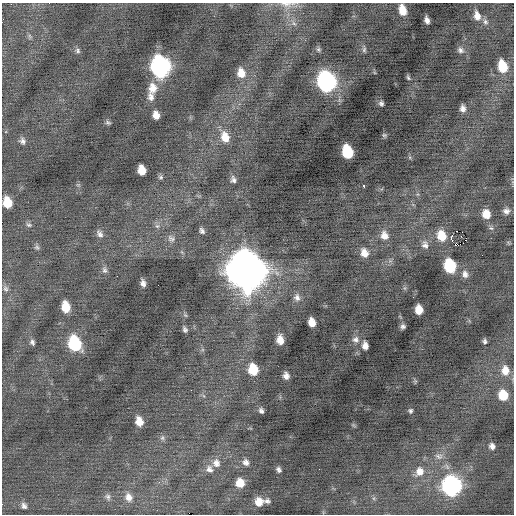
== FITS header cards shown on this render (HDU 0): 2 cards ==
NAXIS1  =                  512 / Axis length
NAXIS2  =                  512 / Axis length

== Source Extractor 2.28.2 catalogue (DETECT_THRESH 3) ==
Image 512 x 512 px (HDU 0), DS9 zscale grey, 1 PNG px = 1 image px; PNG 516 x 516 px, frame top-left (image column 1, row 512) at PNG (2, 3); no overlay
Background -0.0505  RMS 0.73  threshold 2.2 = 3 sigma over >= 5 px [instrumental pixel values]
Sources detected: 90; all 90 listed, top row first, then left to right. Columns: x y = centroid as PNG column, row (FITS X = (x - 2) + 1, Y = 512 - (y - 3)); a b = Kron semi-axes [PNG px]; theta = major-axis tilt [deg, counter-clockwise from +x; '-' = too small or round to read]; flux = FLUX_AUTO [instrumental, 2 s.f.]
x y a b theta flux
287 4 25 9 0 540
402 10 10 6 -75 660
477 16 12 8 -76 370
427 20 6 4 -71 210
485 22 8 7 - 150
294 23 8 6 -24 190
29 36 7 4 -88 90
318 49 6 6 - 100
364 50 8 6 74 100
460 50 8 7 - 160
78 51 8 6 -52 130
160 66 12 10 -77 16000
502 66 11 7 -75 1100
241 73 12 9 -77 600
408 78 7 4 -63 81
326 82 12 10 -74 14000
153 88 13 10 86 630
151 97 11 8 -76 290
381 103 5 5 - 120
463 108 7 5 -89 220
156 115 7 6 - 400
108 123 7 5 -25 96
384 135 6 6 - 80
225 137 14 10 -71 690
22 141 8 7 - 190
347 152 10 7 -72 2300
142 170 8 6 -76 670
160 177 7 5 -15 100
233 180 9 6 -83 180
364 186 4 3 - 580
7 202 9 7 -75 990
506 211 8 7 - 220
486 214 9 8 - 680
29 225 9 5 -21 120
157 226 7 6 - 130
491 228 7 5 -41 100
202 231 7 5 -58 140
456 231 2 2 - 82
100 234 11 7 -54 210
384 235 12 10 -68 460
441 236 11 9 -68 920
451 238 4 3 - 1800
171 239 12 9 -37 230
465 240 2 2 - 130
425 245 11 9 -78 270
455 245 3 2 - 71
458 245 2 2 - 870
37 247 8 6 -37 110
364 253 11 8 -69 490
450 266 10 8 -76 2700
104 270 9 7 -74 160
246 271 17 14 -70 130000
465 274 10 8 -71 250
143 283 7 5 -80 210
5 289 9 7 -68 160
297 297 10 9 - 250
66 307 10 7 -79 860
419 310 8 6 -85 580
185 315 6 4 -43 70
312 322 8 6 -76 550
403 326 5 5 - 130
185 329 6 4 -64 120
280 340 9 6 -79 500
356 340 10 10 - 260
485 341 5 4 - 98
32 342 7 5 -66 140
75 343 12 9 -70 3400
365 345 7 5 -80 330
253 369 10 8 -78 1200
505 370 11 9 -86 540
286 376 7 6 - 250
503 395 8 7 - 1200
261 411 6 5 - 140
410 411 5 5 - 89
139 421 8 6 -72 540
162 438 8 6 -89 130
492 446 6 6 - 200
439 456 12 8 -10 260
246 462 8 6 -57 220
216 463 11 10 - 340
209 469 11 9 -53 280
279 470 6 5 - 140
419 472 13 11 61 520
240 483 8 8 - 680
451 486 11 10 - 15000
108 497 10 7 -52 180
128 497 12 9 -65 400
267 501 6 5 - 130
259 502 8 8 - 520
24 506 8 6 -63 180
At the frame edge (FLAGS 8, measured only in part): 2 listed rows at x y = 287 4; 7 202